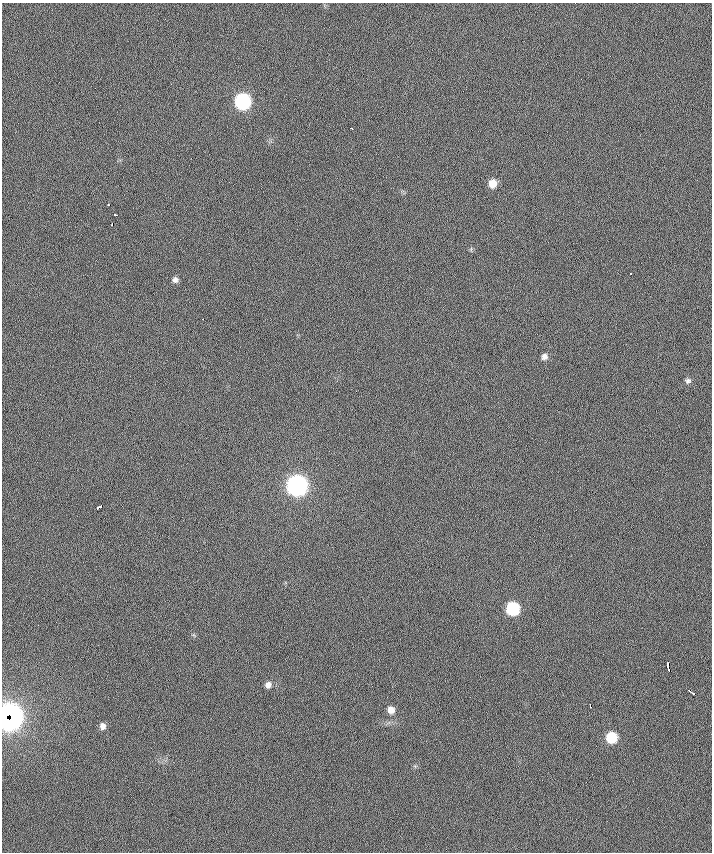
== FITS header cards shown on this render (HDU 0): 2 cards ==
NAXIS1  =                  710 /
NAXIS2  =                  850 /

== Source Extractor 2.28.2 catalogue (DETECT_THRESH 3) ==
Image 710 x 850 px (HDU 0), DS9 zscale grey, 1 PNG px = 1 image px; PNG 714 x 854 px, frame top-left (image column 1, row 850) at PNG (2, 3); no overlay
Background 0.294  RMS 14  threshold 43.1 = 3 sigma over >= 5 px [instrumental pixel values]
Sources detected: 23; all 23 listed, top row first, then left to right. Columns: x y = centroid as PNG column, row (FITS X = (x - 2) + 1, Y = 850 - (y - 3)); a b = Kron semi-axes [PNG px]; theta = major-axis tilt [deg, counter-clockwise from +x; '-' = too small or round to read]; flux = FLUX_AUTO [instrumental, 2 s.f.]
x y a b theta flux
243 101 9 9 - 170000
350 128 3 2 - 3500
493 183 8 7 - 11000
108 205 3 2 - 1900
116 215 3 3 - 1900
112 224 4 2 - 3900
630 274 3 3 - 2800
175 280 7 6 - 3300
203 319 2 2 - 1000
544 357 7 7 - 4200
688 381 7 6 - 2600
297 485 9 9 - 520000
99 507 6 3 26 7300
513 609 8 8 - 83000
668 665 5 3 - 3600
668 670 4 3 - 4100
268 685 8 7 - 4200
690 691 8 2 -40 6500
590 706 4 2 - 1900
391 710 7 7 - 7100
9 717 14 13 - 740000
103 726 7 7 - 4500
611 737 8 8 - 36000
At the frame edge (FLAGS 8, measured only in part): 1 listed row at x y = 9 717